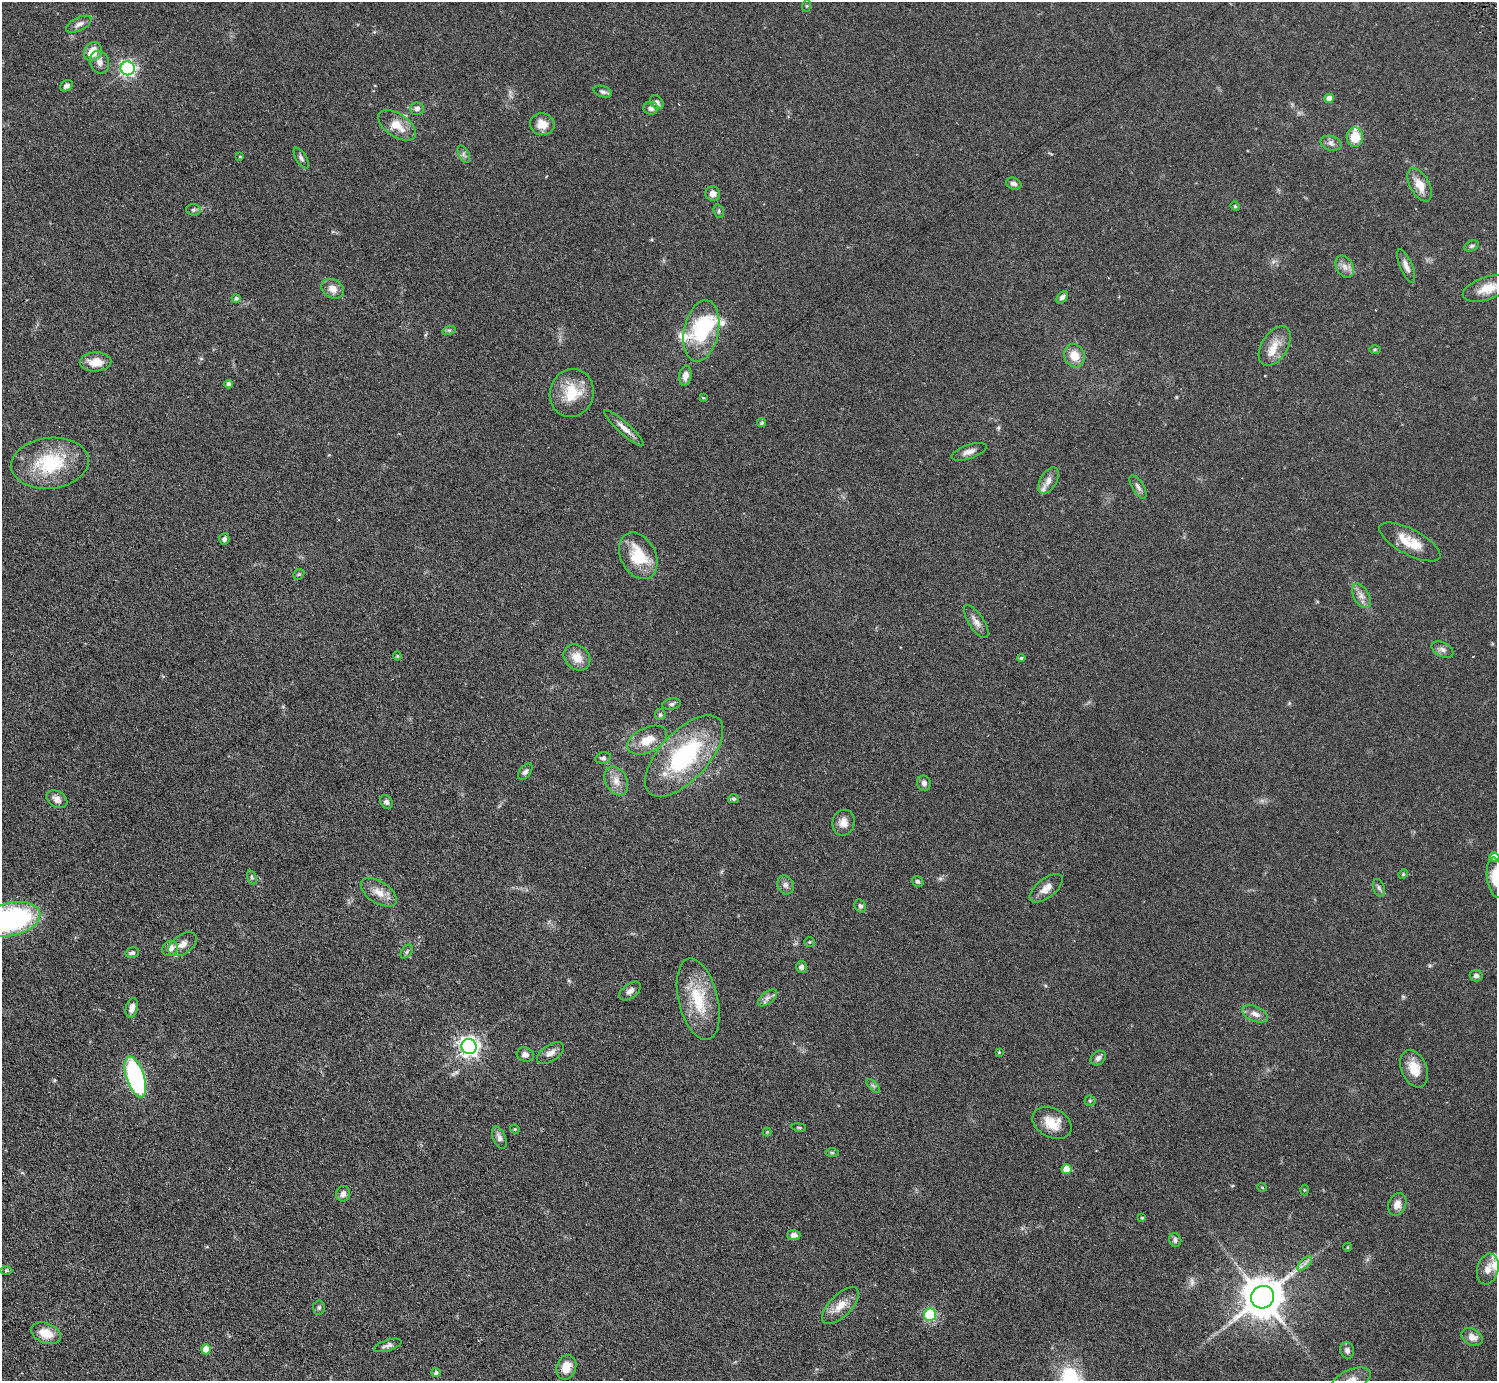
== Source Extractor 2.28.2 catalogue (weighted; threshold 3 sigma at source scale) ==
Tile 7 of 4 x 4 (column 3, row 2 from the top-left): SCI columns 2989-4483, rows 3055-4433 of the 5977 x 5967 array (HDU 1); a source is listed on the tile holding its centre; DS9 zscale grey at full resolution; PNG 1499 x 1383 px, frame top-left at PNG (2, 2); each listed source drawn as its Kron ellipse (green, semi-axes under 4 px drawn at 4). Shown black and unused: <1% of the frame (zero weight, under 3 of 6 exposures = <1% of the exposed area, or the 3 px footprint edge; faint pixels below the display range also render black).
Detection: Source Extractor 2.28.2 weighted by HDU 2 'WHT'; one run over the whole footprint, this tile lists its part. Background 0.0941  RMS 0.0047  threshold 0.0192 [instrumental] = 3 sigma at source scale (4.09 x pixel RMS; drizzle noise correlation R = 1.36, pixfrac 0.8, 0.05/0.05 arcsec/px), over >= 5 px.
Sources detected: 143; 3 too faint to see at this stretch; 1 inside a brighter object's white glare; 2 cosmic-ray / hot-pixel residue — neither listed nor drawn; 6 inside a brighter listed object's ellipse — not listed separately; the other 131 listed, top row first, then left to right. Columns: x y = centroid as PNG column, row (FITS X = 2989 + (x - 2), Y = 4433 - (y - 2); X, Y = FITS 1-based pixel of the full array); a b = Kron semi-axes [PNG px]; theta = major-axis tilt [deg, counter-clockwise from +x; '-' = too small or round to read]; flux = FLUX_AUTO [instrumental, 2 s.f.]
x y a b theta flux
806 6 6 4 71 0.46
79 24 13 6 27 2
93 51 10 8 53 6.8
99 62 11 9 -72 2.5
128 68 7 7 - 100
66 86 7 5 36 1.4
603 92 9 5 -18 1.2
1329 98 5 5 - 2.5
657 102 8 6 -45 1.3
651 108 7 6 - 1.7
417 109 7 6 - 1.5
542 124 12 11 - 5.2
397 125 21 11 -34 6.6
1355 137 10 8 -90 7.5
1331 143 11 7 -16 1.7
464 154 9 5 -64 1.1
240 156 4 2 - 0.33
301 158 12 5 -59 1.2
1014 184 8 5 -21 1.5
1420 185 18 9 -61 5.4
713 194 7 7 - 2.4
1235 206 5 4 - 0.42
193 210 7 5 0 0.9
719 211 7 5 -73 0.67
1472 246 7 5 26 0.78
1406 266 18 6 -66 2.5
1345 267 12 8 -59 2.5
1487 288 25 11 18 6.6
332 289 12 9 -28 3.4
1062 297 7 4 49 1.4
236 298 4 4 - 0.96
449 330 7 4 17 0.64
701 331 31 17 78 27
1275 346 22 13 58 6
1375 349 6 4 1 0.5
1074 356 12 10 -68 5.9
95 362 16 9 2 5.4
685 376 10 6 81 2.7
228 384 4 4 - 1.4
572 393 24 22 71 13
703 398 3 3 - 0.39
762 423 4 4 - 0.6
624 428 26 6 -42 3.2
969 452 18 7 19 2.6
50 463 39 25 6 26
1048 481 14 8 60 2.7
1138 487 13 5 -58 1.5
224 539 5 5 - 1.1
1410 542 34 12 -28 9.7
638 556 25 17 -62 15
299 574 6 4 42 0.57
1361 596 13 7 -61 2.6
976 622 19 7 -56 2.8
1442 649 12 7 -27 1.7
397 656 4 4 - 0.37
577 657 14 12 -42 5.2
1021 658 4 4 - 0.5
671 704 9 5 9 1.1
660 715 5 5 - 0.83
647 740 21 12 26 7.7
684 756 51 24 47 51
603 758 8 5 11 0.92
525 772 9 5 52 1.2
616 781 15 11 -63 4.2
924 783 8 6 -78 1.6
57 799 11 8 -31 2.9
733 799 5 4 - 0.71
386 802 7 6 - 1.2
843 823 13 11 74 3.5
1494 857 5 4 - 3.9
1403 874 5 4 - 0.49
252 877 7 4 -70 0.79
1495 877 20 8 -83 8.7
918 881 6 5 - 0.83
786 885 9 8 - 1.7
1046 888 20 9 38 3.6
1379 888 9 5 -69 1.1
379 892 20 10 -33 4.8
860 906 7 5 -59 0.97
10 919 30 16 13 77
809 942 5 4 - 0.57
183 944 16 9 35 3.3
170 948 8 7 - 3.6
407 952 8 5 53 0.76
132 953 7 5 13 1.1
801 967 6 5 - 1.4
1476 976 6 5 - 1.5
630 991 12 7 37 2
767 998 11 6 38 1.8
698 999 42 19 -76 18
132 1008 10 6 75 2.7
1255 1014 14 7 -22 2.8
469 1047 7 7 - 210
999 1052 4 3 - 0.34
550 1053 15 8 34 2.8
525 1055 8 7 - 2.1
1098 1058 8 6 40 1.5
1414 1069 20 12 -67 6.7
135 1077 21 9 -72 66
873 1086 9 3 -45 0.71
1090 1101 5 5 - 0.56
1052 1123 21 14 -28 7.3
799 1127 7 3 -9 0.48
515 1129 5 4 - 0.46
767 1132 4 4 - 0.38
499 1138 12 6 -67 1.6
832 1153 6 4 -1 0.65
1067 1169 5 5 - 6.8
1262 1187 5 3 - 0.32
1304 1190 5 3 - 0.35
343 1194 8 7 - 2.1
1397 1204 12 8 67 3
1142 1218 4 3 - 0.42
794 1235 7 5 -3 1.6
1175 1240 7 6 - 1.2
1348 1247 4 3 - 0.32
1305 1263 9 4 45 1.4
1488 1269 16 10 75 3.6
6 1271 6 4 1 0.61
1263 1297 12 11 - 1300
841 1306 23 11 45 5.7
319 1307 7 6 - 0.89
930 1315 6 6 - 23
46 1333 15 10 -22 6.7
1472 1337 11 8 -30 3.3
388 1345 14 5 18 1.6
206 1349 5 5 - 4.7
1347 1350 8 7 - 1.5
566 1367 12 9 71 5.6
436 1373 4 4 - 0.77
1351 1380 20 10 23 4.7
Isophote crosses this tile's border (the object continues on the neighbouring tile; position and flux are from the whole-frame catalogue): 4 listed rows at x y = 1494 857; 1495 877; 10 919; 1351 1380